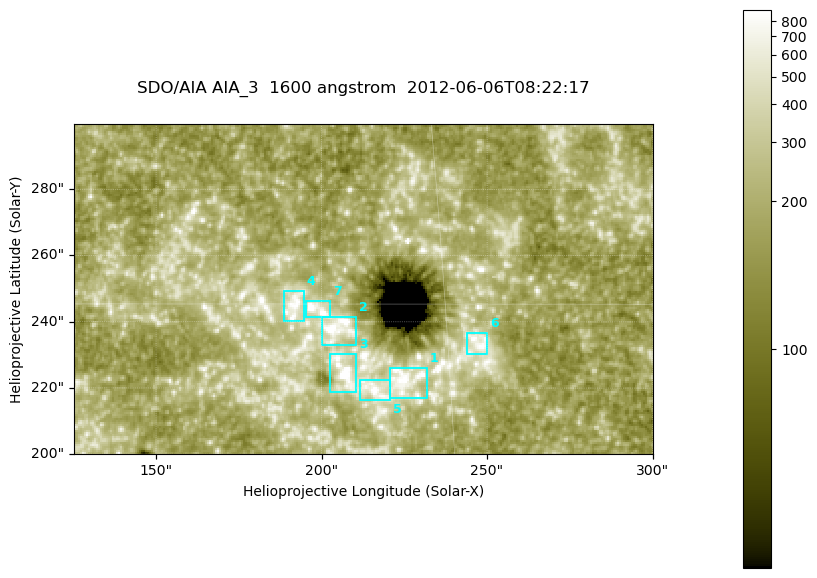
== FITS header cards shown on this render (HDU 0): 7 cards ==
TELESCOP= 'SDO/AIA '
INSTRUME= 'AIA_3   '
WAVELNTH=                 1600
WAVEUNIT= 'angstrom'
DATE-OBS= '2012-06-06T08:22:17.12'
CTYPE1  = 'HPLN-TAN'
CTYPE2  = 'HPLT-TAN'

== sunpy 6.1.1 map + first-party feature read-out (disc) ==
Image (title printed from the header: SDO/AIA AIA_3  1600 angstrom  2012-06-06T08:22:17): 287 x 164 px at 0.609 arcsec/px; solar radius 946 arcsec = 1552 px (partial field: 0.6% of the solar disc is inside the frame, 100% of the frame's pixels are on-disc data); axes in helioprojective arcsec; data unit not stated in the header (colour bar unlabelled)
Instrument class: DISC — disc imager (sunpy class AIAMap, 1600 A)
Bright regions (active regions / flare kernels): reference = the on-disc median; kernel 3 px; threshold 5 sigma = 344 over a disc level ~187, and >= 1.15x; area >= 47 px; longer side >= 3 px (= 1.8 arcsec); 7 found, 7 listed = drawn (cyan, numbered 1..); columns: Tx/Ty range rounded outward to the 2 arcsec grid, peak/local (2 s.f.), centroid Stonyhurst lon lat
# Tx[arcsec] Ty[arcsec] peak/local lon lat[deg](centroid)
1 220..232 216..226 5.5 +14 +14
2 200..212 232..242 6 +13 +15
3 202..212 218..232 6.8 +13 +14
4 188..196 240..250 4.6 +12 +15
5 210..222 216..224 4.7 +13 +13
6 244..250 230..238 4.5 +16 +14
7 194..204 240..246 5.7 +13 +15